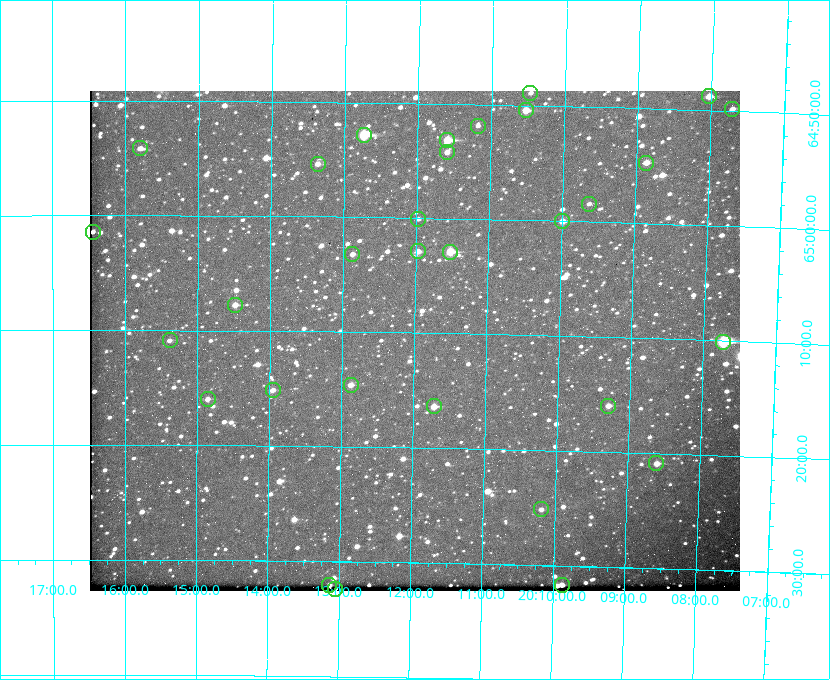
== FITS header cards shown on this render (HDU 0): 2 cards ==
NAXIS1  =                  650
NAXIS2  =                  500

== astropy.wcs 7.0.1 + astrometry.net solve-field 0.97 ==
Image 650 x 500 px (HDU 0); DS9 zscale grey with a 90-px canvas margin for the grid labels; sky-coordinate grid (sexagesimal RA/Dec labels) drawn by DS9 from the SOLVED WCS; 31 Tycho-2 reference stars matched to detected sources circled (green)
Header WCS: none
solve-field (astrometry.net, Tycho-2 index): SOLVED blind (the file carries no WCS)
Solved WCS: RA---TAN-SIP/DEC--TAN-SIP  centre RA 20:12:00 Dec +65:11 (303.00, +65.18 deg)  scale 5.23 arcsec/px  FOV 56.6' x 43.6'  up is +179 deg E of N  parity flipped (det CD > 0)
(file carries no celestial WCS; the grid is the blind solution)
Tycho-2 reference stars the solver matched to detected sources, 31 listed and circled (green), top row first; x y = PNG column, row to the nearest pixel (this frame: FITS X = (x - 90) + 1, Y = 500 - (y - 91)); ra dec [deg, ICRS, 3 dp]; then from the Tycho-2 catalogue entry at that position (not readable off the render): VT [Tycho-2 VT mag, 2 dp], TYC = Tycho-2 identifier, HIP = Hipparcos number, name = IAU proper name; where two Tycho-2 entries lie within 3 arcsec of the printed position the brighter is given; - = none
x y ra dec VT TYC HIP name
530 93 302.617 +64.815 11.97 4240-238-1 - -
709 96 302.008 +64.813 10.38 4240-809-1 - -
732 109 301.927 +64.830 11.16 4240-869-1 - -
526 110 302.633 +64.841 10.69 4240-985-1 - -
478 126 302.794 +64.865 12.51 4240-904-1 - -
364 135 303.184 +64.880 9.02 4240-488-1 - -
447 140 302.897 +64.886 9.40 4240-717-1 - -
140 148 303.948 +64.903 11.68 4240-549-1 - -
447 152 302.899 +64.904 11.91 4240-435-1 - -
646 163 302.216 +64.912 11.03 4240-1279-1 - -
318 164 303.341 +64.923 11.58 4240-148-1 - -
589 204 302.408 +64.974 11.97 4240-686-1 - -
418 219 302.992 +65.001 11.85 4240-479-1 - -
562 221 302.498 +65.000 11.22 4240-149-1 - -
93 232 304.112 +65.024 12.29 4240-364-1 - -
418 251 302.992 +65.048 11.44 4240-88-1 - -
450 252 302.882 +65.048 10.25 4240-98-1 - -
352 254 303.217 +65.054 11.98 4240-166-1 - -
235 305 303.620 +65.129 11.18 4240-34-1 - -
170 340 303.846 +65.181 11.99 4240-1077-1 - -
723 342 301.932 +65.168 8.01 4240-866-1 99147 -
351 385 303.217 +65.244 11.17 4240-236-1 - -
273 390 303.488 +65.252 12.13 4240-1343-1 - -
208 399 303.713 +65.266 11.45 4240-564-1 - -
434 406 302.928 +65.273 10.74 4240-760-1 - -
608 406 302.323 +65.266 11.19 4240-188-1 - -
656 463 302.149 +65.348 11.48 4240-952-1 - -
541 509 302.546 +65.419 11.91 4240-28-1 - -
329 585 303.282 +65.535 11.46 4240-242-1 - -
562 585 302.469 +65.528 11.23 4240-136-1 - -
335 589 303.261 +65.540 11.57 4240-164-1 - -